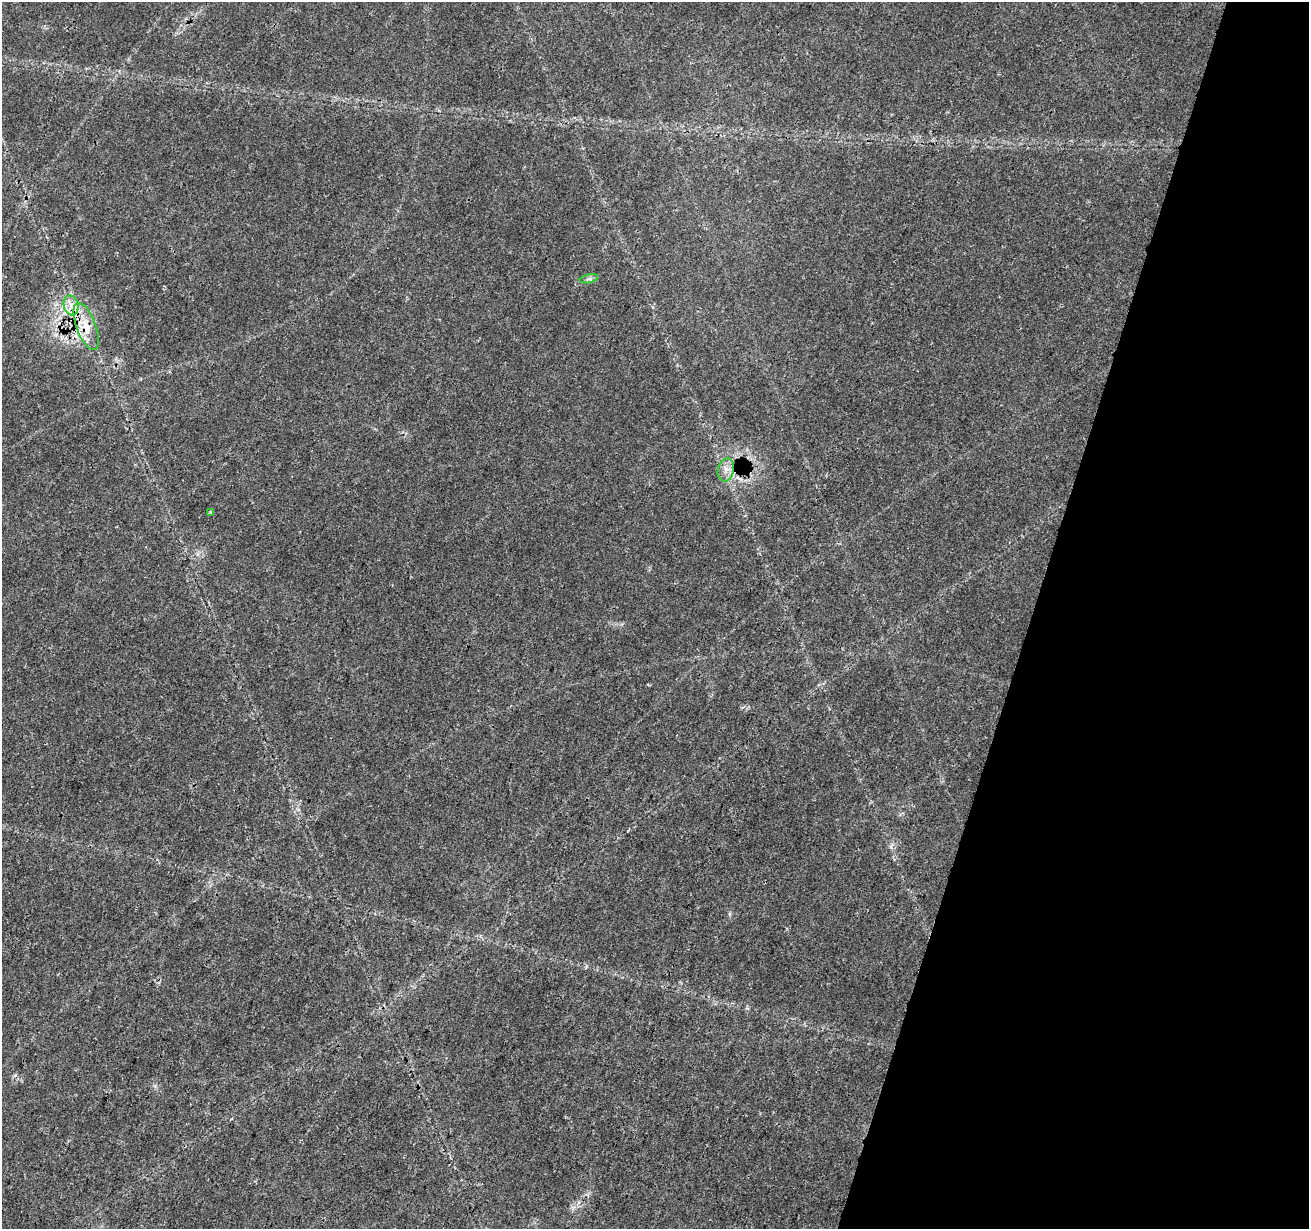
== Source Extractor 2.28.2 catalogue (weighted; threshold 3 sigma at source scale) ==
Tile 8 of 4 x 4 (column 4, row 2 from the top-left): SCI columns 3930-5236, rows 2736-3962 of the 5237 x 5409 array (HDU 1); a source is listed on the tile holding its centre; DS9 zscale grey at full resolution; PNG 1311 x 1231 px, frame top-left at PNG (2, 2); each listed source drawn as its Kron ellipse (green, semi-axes under 4 px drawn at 4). Shown black and unused: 21% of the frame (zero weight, under 3 of 4 exposures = <1% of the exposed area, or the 3 px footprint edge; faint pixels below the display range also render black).
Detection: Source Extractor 2.28.2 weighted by HDU 2 'WHT'; one run over the whole footprint, this tile lists its part. Background 0.0274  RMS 0.0023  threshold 0.0105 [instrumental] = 3 sigma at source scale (4.5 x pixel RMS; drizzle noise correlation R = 1.50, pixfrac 1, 0.0396/0.0396 arcsec/px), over >= 5 px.
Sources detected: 6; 1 cosmic-ray / hot-pixel residue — neither listed nor drawn; the other 5 listed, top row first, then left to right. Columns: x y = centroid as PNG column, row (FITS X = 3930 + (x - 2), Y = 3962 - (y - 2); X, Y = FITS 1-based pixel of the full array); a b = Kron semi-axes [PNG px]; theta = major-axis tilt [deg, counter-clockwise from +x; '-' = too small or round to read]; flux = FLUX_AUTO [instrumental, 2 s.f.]
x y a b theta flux
589 279 9 4 12 0.63
71 305 10 7 -75 1.9
86 326 25 9 -69 4.6
726 470 12 8 77 1.6
210 512 4 4 - 0.26
Overlapping masked pixels (flux is a lower limit): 1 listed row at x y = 86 326